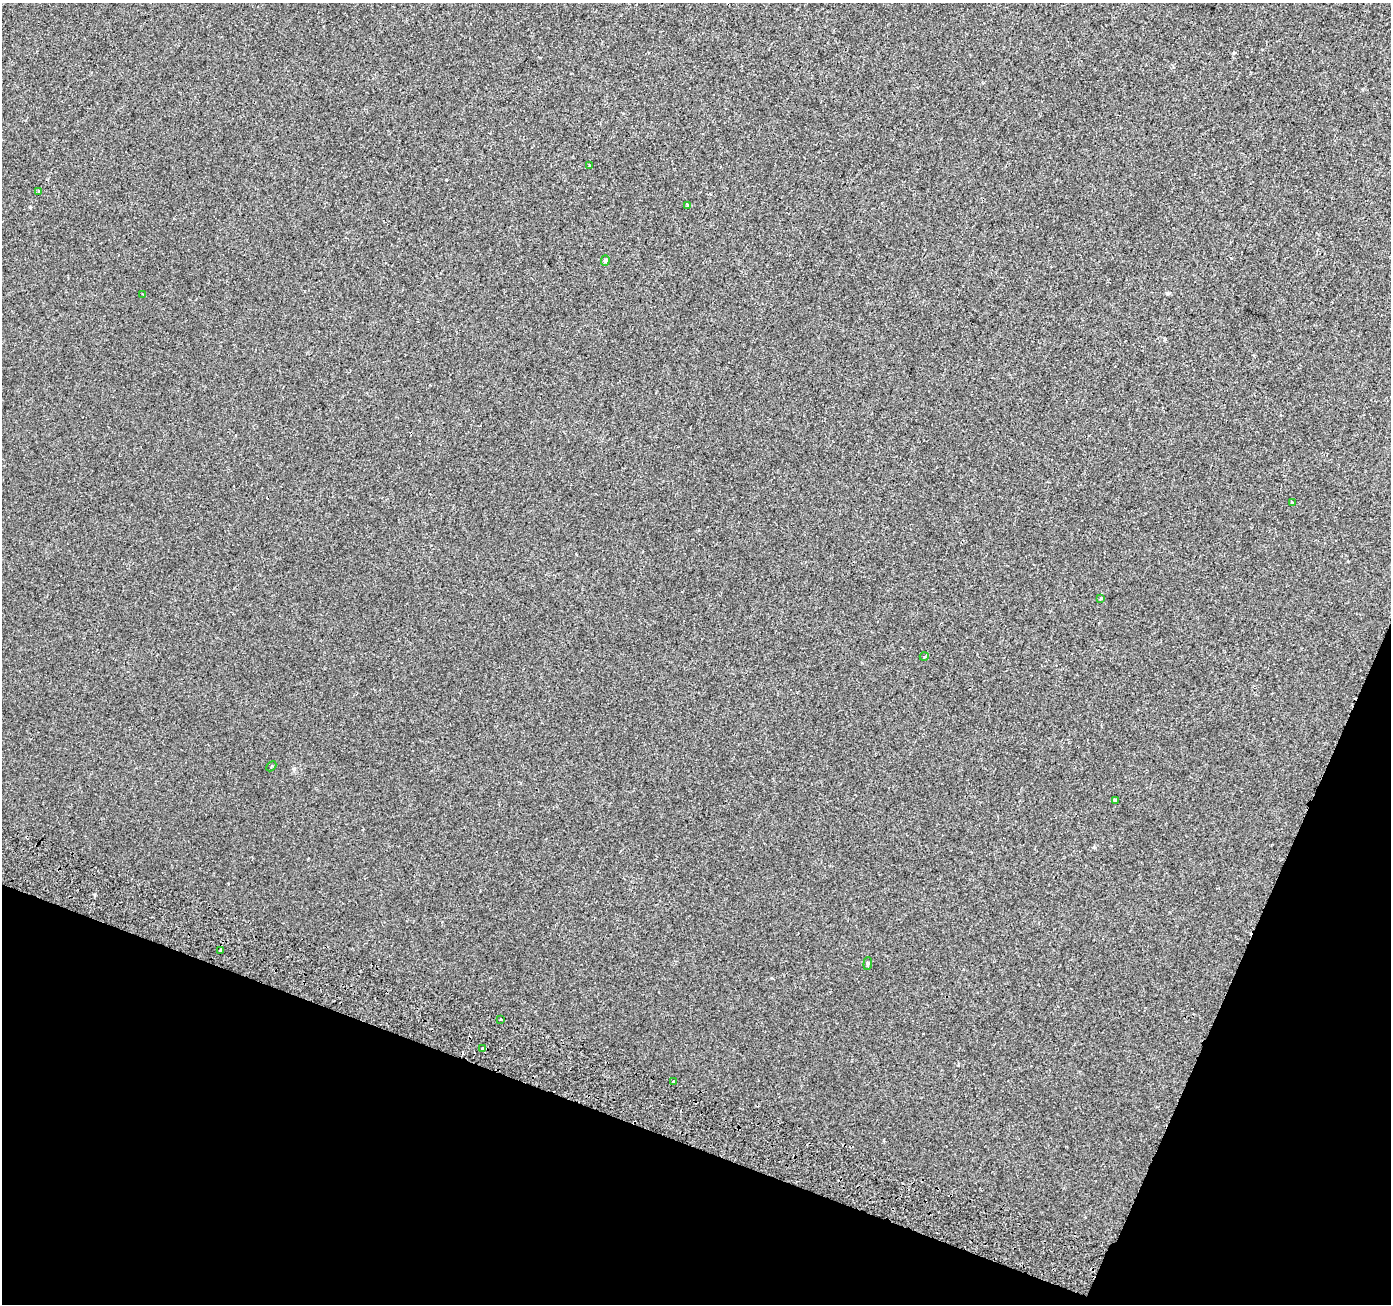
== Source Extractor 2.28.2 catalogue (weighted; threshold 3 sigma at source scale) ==
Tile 15 of 4 x 4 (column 3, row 4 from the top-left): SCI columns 2804-4192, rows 265-1566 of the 5613 x 5800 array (HDU 1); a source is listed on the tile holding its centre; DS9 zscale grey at full resolution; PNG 1393 x 1306 px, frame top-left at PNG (2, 3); each listed source drawn as its Kron ellipse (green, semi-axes under 4 px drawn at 4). Shown black and unused: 19% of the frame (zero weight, under 2 of 3 exposures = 3% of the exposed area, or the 3 px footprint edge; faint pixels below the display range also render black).
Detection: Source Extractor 2.28.2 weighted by HDU 2 'WHT'; one run over the whole footprint, this tile lists its part. Background 5.47e-04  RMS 0.0039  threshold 0.0177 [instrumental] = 3 sigma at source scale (4.5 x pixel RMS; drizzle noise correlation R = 1.50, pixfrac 1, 0.0396/0.0396 arcsec/px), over >= 5 px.
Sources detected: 17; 2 cosmic-ray / hot-pixel residue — neither listed nor drawn; the other 15 listed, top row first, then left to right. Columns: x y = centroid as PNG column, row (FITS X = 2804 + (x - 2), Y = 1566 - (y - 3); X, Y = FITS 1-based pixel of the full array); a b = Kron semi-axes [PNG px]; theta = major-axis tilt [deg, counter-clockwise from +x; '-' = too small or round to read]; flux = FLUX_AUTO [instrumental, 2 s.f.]
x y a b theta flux
589 165 3 2 - 0.32
39 191 3 3 - 0.41
688 205 4 3 - 0.44
605 261 5 4 - 0.56
143 294 3 2 - 0.23
1292 503 3 3 - 2.9
1101 598 3 3 - 1
924 657 4 3 - 0.4
271 766 6 2 46 0.33
1115 800 3 3 - 0.84
220 950 3 3 - 1.6
868 963 6 4 85 0.54
500 1019 3 3 - 4.3
483 1049 4 3 - 4.7
674 1082 4 3 - 1
Unlisted compact peaks at least as high as the median listed source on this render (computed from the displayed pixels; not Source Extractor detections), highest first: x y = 30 207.